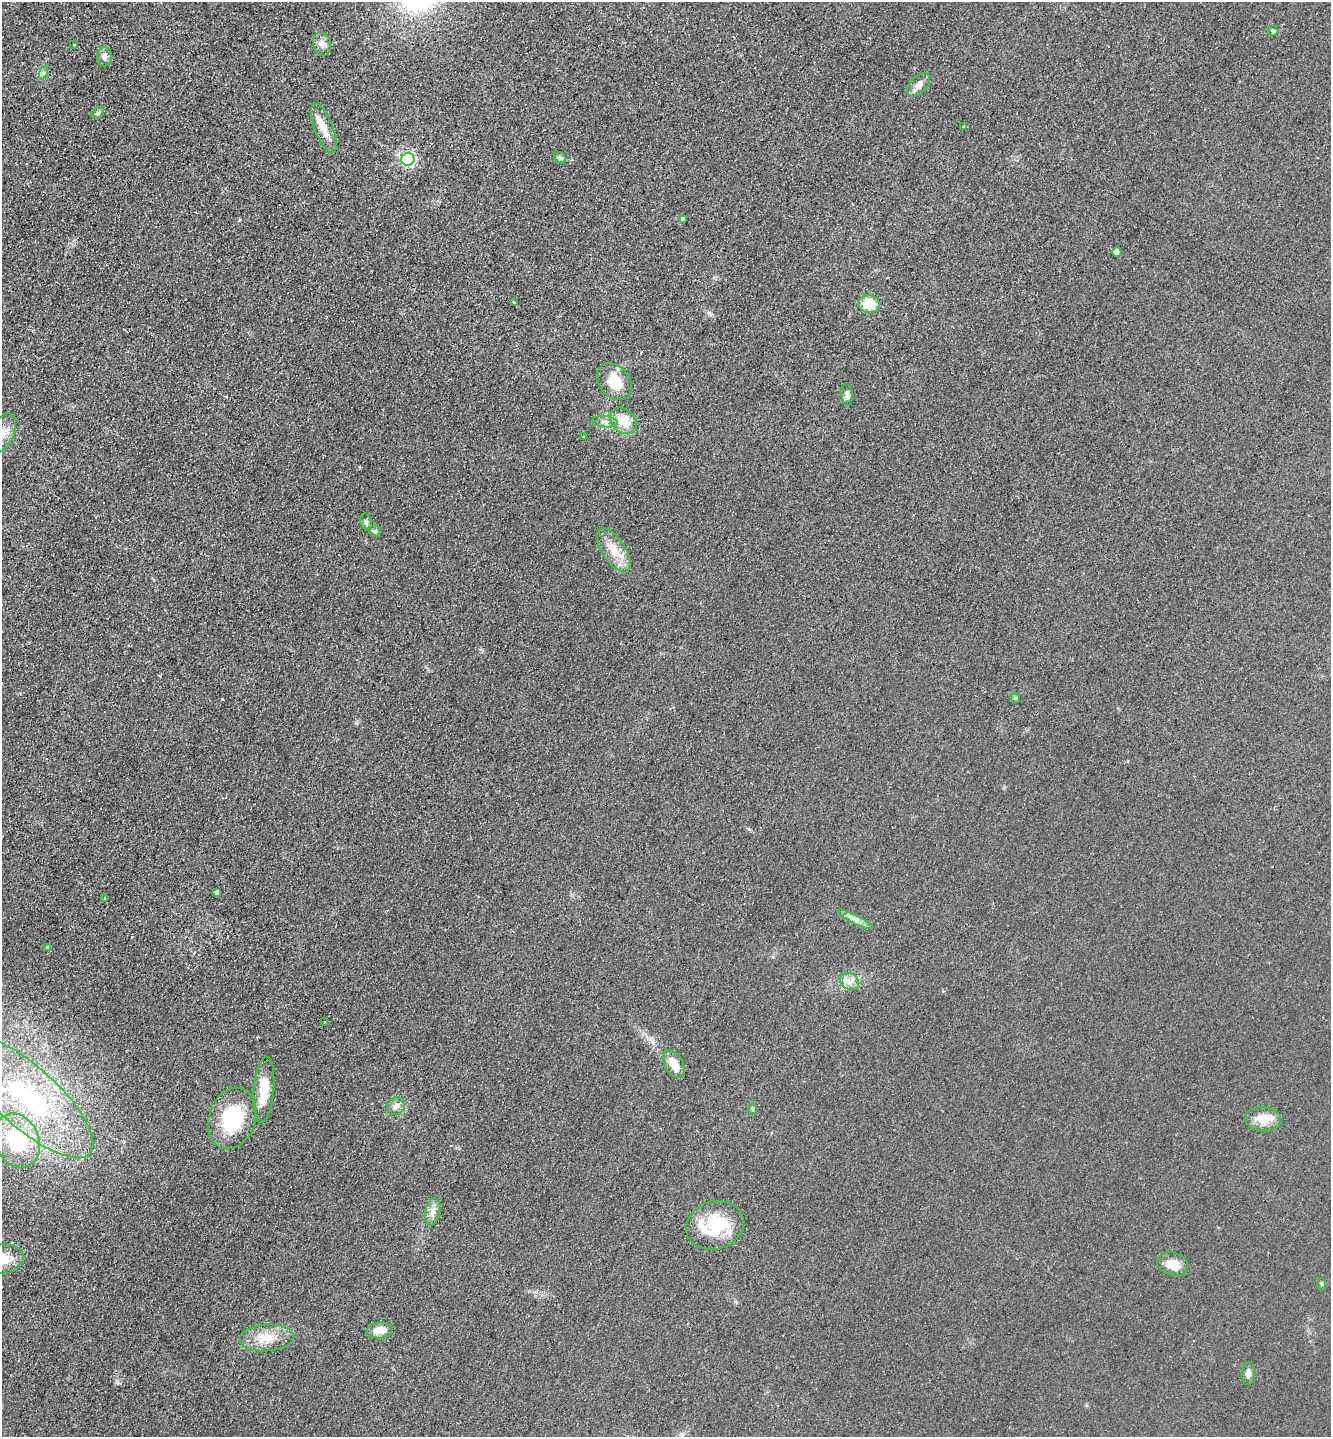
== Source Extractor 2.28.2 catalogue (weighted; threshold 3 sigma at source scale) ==
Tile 11 of 4 x 4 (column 3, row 3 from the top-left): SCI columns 2951-4279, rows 1444-2878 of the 5764 x 5754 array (HDU 1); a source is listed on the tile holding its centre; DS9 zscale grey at full resolution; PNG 1333 x 1439 px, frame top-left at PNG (2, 2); each listed source drawn as its Kron ellipse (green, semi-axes under 4 px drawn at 4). Shown black and unused: <1% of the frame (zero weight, under 2 of 3 exposures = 1% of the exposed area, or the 3 px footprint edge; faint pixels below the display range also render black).
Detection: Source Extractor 2.28.2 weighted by HDU 2 'WHT'; one run over the whole footprint, this tile lists its part. Background 0.0374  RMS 0.0093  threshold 0.0417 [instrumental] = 3 sigma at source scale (4.5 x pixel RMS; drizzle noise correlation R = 1.50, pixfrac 1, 0.05/0.05 arcsec/px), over >= 5 px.
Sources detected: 49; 2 cosmic-ray / hot-pixel residue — neither listed nor drawn; the other 47 listed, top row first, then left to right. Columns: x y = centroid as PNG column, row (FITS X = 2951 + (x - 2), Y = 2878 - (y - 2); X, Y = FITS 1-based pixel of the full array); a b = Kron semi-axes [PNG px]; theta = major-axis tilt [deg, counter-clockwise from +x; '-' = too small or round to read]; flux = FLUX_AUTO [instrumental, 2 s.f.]
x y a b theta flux
1273 31 5 5 - 1.4
322 44 12 8 -74 5.2
74 45 3 3 - 1.5
105 57 9 7 -89 4.3
43 73 7 4 71 1.9
919 85 14 8 46 5.8
98 113 7 5 32 1.9
964 127 3 3 - 2.9
324 128 26 9 -69 13
560 158 6 5 - 1.8
408 159 6 6 - 170
684 220 4 3 - 43
1117 252 5 4 - 5.8
514 302 3 2 - 0.83
869 304 10 9 - 21
615 382 20 15 -50 20
847 395 11 5 -85 3
623 421 15 11 -46 19
605 422 13 5 -5 4
2 433 21 12 65 12
584 436 3 2 - 1.3
366 522 8 5 -80 2.4
375 531 6 6 - 1.7
614 550 25 11 -57 16
1015 698 5 5 - 1.2
217 892 3 3 - 12
105 899 3 3 - 2.1
856 919 19 4 -27 5.2
48 948 4 3 - 1.9
850 982 10 8 -30 5.5
324 1022 3 2 - 1.4
674 1064 15 9 -57 12
264 1090 33 10 85 24
28 1097 84 30 -42 160
396 1106 10 8 43 4.7
752 1109 6 4 -88 1.3
232 1118 31 23 71 58
1263 1119 18 12 -5 15
17 1141 28 22 -67 70
433 1212 14 7 79 5.9
715 1225 29 24 17 52
3 1259 21 15 8 19
1173 1264 16 11 -16 12
1322 1284 6 4 -87 1.2
380 1330 13 8 3 10
266 1338 27 13 4 19
1248 1374 11 7 88 4
Isophote crosses this tile's border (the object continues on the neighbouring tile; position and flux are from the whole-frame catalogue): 2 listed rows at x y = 2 433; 3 1259